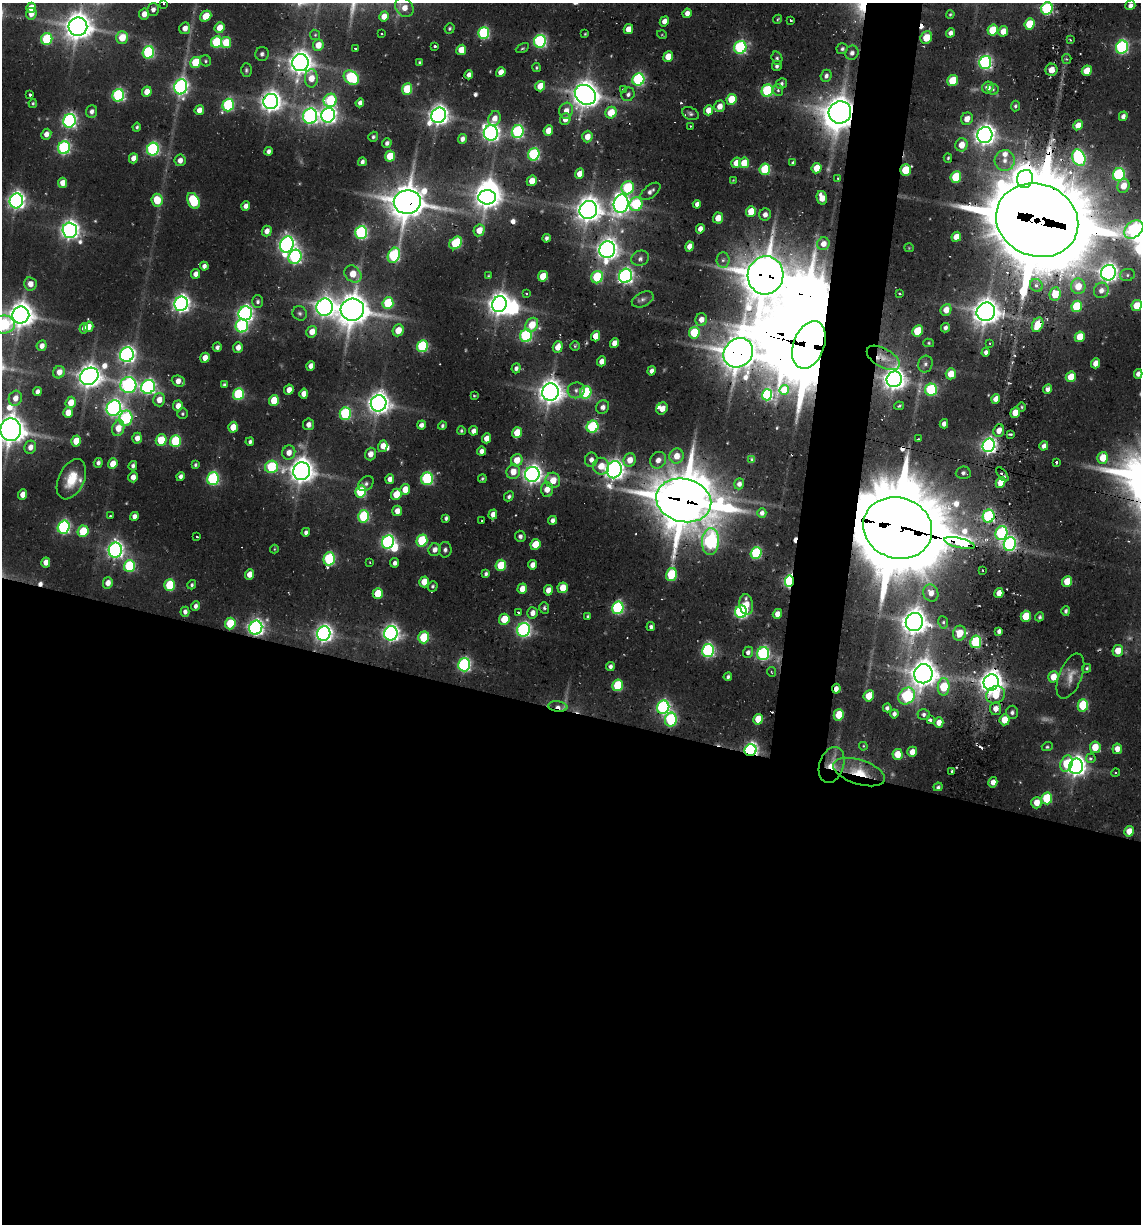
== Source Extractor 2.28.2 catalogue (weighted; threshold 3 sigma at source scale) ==
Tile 14 of 4 x 4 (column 2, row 4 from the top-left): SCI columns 1389-2527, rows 94-1315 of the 5093 x 4982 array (HDU 1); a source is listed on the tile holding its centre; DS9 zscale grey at full resolution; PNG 1143 x 1226 px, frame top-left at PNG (2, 3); each listed source drawn as its Kron ellipse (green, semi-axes under 4 px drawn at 4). Shown black and unused: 45% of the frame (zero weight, under 2 of 3 exposures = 7% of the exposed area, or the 3 px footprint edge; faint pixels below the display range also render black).
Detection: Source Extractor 2.28.2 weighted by HDU 2 'WHT'; one run over the whole footprint, this tile lists its part. Background 0.101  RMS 0.01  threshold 0.047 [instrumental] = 3 sigma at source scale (4.5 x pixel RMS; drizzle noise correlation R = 1.50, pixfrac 1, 0.05/0.05 arcsec/px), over >= 5 px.
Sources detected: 515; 5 too faint to see at this stretch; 13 inside a brighter object's white glare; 13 cosmic-ray / hot-pixel residue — neither listed nor drawn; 5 inside a brighter listed object's ellipse — not listed separately; the other 479 listed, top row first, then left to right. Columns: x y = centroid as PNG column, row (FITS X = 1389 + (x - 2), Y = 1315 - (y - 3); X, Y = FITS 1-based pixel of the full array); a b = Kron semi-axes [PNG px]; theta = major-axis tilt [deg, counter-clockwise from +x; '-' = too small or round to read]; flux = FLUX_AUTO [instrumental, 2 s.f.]
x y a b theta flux
163 3 2 2 - 0.93
1130 5 5 4 - 4.6
404 7 10 8 -50 12
31 8 5 4 - 15
153 9 6 5 - 4.7
1047 9 6 5 - 150
687 13 5 4 - 6.4
31 14 6 5 - 10
144 14 5 5 - 9.6
950 14 4 3 - 1.4
206 16 6 5 - 24
384 16 5 4 - 10
778 19 5 3 - 1.2
791 20 3 2 - 1.3
664 21 5 4 - 8
1029 24 5 5 - 36
78 27 9 9 - 1500
185 28 6 5 - 9.2
220 28 5 5 - 15
450 28 5 5 - 1.6
628 29 5 4 - 15
993 30 5 5 - 41
1003 31 5 5 - 13
484 33 6 5 - 130
950 33 5 4 - 4.2
382 34 2 2 - 0.81
585 34 3 3 - 1
315 35 5 4 - 1.5
662 35 5 3 - 0.9
122 38 6 5 - 23
926 38 6 5 - 22
47 39 6 5 - 86
1070 40 4 3 - 1.5
540 41 6 6 - 200
217 42 6 5 - 83
226 42 5 5 - 28
318 45 6 5 - 16
435 46 3 3 - 3
740 47 6 6 - 170
1122 47 7 6 - 200
355 48 3 3 - 1.3
522 48 7 4 28 1.6
842 49 6 5 - 2.5
461 50 5 5 - 22
148 52 6 5 - 150
852 53 7 6 - 4.4
262 54 7 6 - 3.3
668 57 5 5 - 19
777 58 7 5 -73 2.5
1067 59 5 4 - 1.5
206 61 6 5 - 1.8
195 62 6 5 - 41
420 62 3 3 - 1.7
985 62 6 6 - 230
300 63 8 8 - 1100
777 66 5 5 - 2.7
536 68 4 4 - 1.5
246 70 7 5 90 2.2
1051 70 6 6 - 13
1087 71 5 5 - 19
501 72 5 4 - 9.6
469 75 4 4 - 5.6
826 76 6 5 - 4.6
311 78 9 6 -90 17
351 78 8 6 -39 110
638 80 6 6 - 170
953 81 6 5 - 37
781 84 5 5 - 2.8
540 86 5 5 - 17
181 87 8 6 77 340
988 87 6 5 - 8.2
407 89 5 5 - 48
993 89 5 5 - 1.7
623 90 3 3 - 3.2
778 90 6 5 - 2.2
767 91 6 5 - 130
147 92 5 4 - 16
628 94 7 6 - 3.8
30 95 4 3 - 2.6
118 95 6 6 - 170
585 95 11 9 -37 1600
731 99 5 5 - 37
330 100 7 6 - 82
271 102 8 7 - 810
33 103 4 4 - 1.4
360 103 4 4 - 5.2
228 105 6 5 - 130
720 106 6 5 - 10
1015 106 5 4 - 2.2
199 110 5 4 - 8.6
709 110 5 4 - 15
92 111 6 5 - 4.6
566 111 8 6 73 10
840 112 11 11 - 2000
611 113 6 5 - 27
690 114 9 6 -26 2.7
328 115 7 7 - 470
439 115 8 7 - 740
310 116 7 7 - 330
1123 116 5 4 - 4.5
494 118 8 6 67 10
565 119 6 5 - 8.7
967 119 6 6 - 10
69 121 7 6 - 290
1078 125 5 4 - 9.8
691 126 3 3 - 1.2
137 127 4 3 - 1.7
548 130 5 4 - 16
518 132 6 6 - 170
491 133 7 7 - 480
46 134 5 5 - 7.9
985 135 8 7 - 800
373 137 5 4 - 2.2
587 137 6 5 - 11
462 139 5 4 - 5.2
387 143 5 4 - 3.5
961 145 6 6 - 15
64 148 6 6 - 190
153 149 6 6 - 190
268 151 4 4 - 4.2
534 154 6 5 - 140
390 156 5 5 - 27
133 158 5 4 - 8.1
948 158 4 3 - 1.5
1079 158 8 6 -69 170
180 160 6 5 - 6.9
1005 160 10 10 - 10
362 162 4 4 - 3.5
736 163 5 5 - 13
744 163 5 5 - 21
793 163 4 3 - 1.8
817 168 5 5 - 24
765 169 6 5 - 61
905 170 6 5 - 35
579 174 5 4 - 11
1119 175 6 6 - 160
956 177 6 5 - 53
838 178 4 4 - 1.3
1025 179 9 8 - 990
733 180 4 4 - 0.8
532 181 5 5 - 14
63 183 5 4 - 12
1123 186 7 6 - 16
628 188 7 6 - 91
650 191 12 6 39 5.1
487 197 9 7 1 1000
822 198 7 5 -76 15
157 200 6 5 - 28
16 201 7 6 - 480
193 201 8 5 -64 75
407 202 13 12 - 2700
621 204 9 7 75 620
636 204 7 6 - 86
697 204 4 4 - 5
246 206 5 4 - 5.7
588 210 9 8 - 1300
751 211 5 5 - 21
765 214 6 6 - 5.1
718 218 5 5 - 15
1037 220 42 36 -22 16000
700 229 5 4 - 7.3
1134 229 11 7 40 160
70 230 7 7 - 610
479 230 6 5 - 15
267 231 5 5 - 8.2
361 232 6 6 - 200
956 237 5 4 - 13
547 238 4 4 - 3.6
456 243 7 5 44 73
823 244 6 6 - 9.6
287 245 8 6 72 440
690 246 5 4 - 11
909 248 5 4 - 1
607 249 8 7 - 850
394 255 8 5 68 140
295 257 7 6 - 200
640 258 9 7 19 4.5
723 260 7 6 - 4
204 266 4 4 - 4.8
1109 273 8 7 - 600
196 274 5 4 - 6.9
353 274 9 7 -45 21
765 275 19 18 - 3800
1127 275 7 6 - 3.1
489 276 4 3 - 1.1
543 276 5 5 - 27
626 276 7 6 - 330
597 277 6 5 - 71
30 284 6 6 - 9.7
1036 285 7 6 - 4.3
1078 286 8 7 - 17
1101 290 8 7 - 6.9
526 293 3 2 - 1.3
900 294 4 3 - 1.5
1055 294 7 5 82 22
643 299 11 7 25 4.7
258 301 6 5 - 2.9
388 303 6 5 - 59
181 304 7 6 - 510
499 304 8 7 - 1000
1077 306 6 5 - 54
1137 306 5 5 - 24
325 307 8 8 - 610
352 310 12 11 - 2200
946 310 6 5 - 14
986 312 9 9 - 1400
245 313 7 6 - 340
300 313 7 7 - 3
21 315 8 8 - 1400
701 319 6 6 - 9.5
3 324 12 9 8 120
532 325 7 6 - 25
1038 325 8 5 65 28
242 326 7 6 - 180
89 327 5 4 - 10
84 328 5 4 - 6
945 328 5 4 - 3.2
398 330 6 5 - 17
917 331 6 5 - 40
312 332 6 5 - 13
694 333 6 5 - 61
526 336 6 6 - 140
596 336 5 4 - 15
1080 337 5 5 - 23
615 343 5 4 - 12
929 343 5 4 - 1.4
990 343 4 3 - 1
809 345 25 15 69 8400
42 346 5 5 - 7.1
422 346 6 5 - 120
575 346 4 4 - 1.6
217 347 5 4 - 3
238 347 5 5 - 8.4
558 347 6 5 - 13
986 352 4 4 - 4.2
738 353 16 13 40 2500
127 355 7 6 - 400
205 358 5 4 - 11
883 358 18 9 -30 12
601 361 5 4 - 8.5
1095 363 5 4 - 10
925 364 8 7 - 4
311 366 5 4 - 7.6
516 368 5 4 - 4
652 371 5 4 - 5.6
59 372 6 5 - 10
951 374 5 5 - 17
1138 374 5 4 - 5.6
89 376 10 8 34 1100
1071 377 5 5 - 22
894 379 8 7 - 950
178 381 7 5 -22 9.2
128 385 8 8 - 270
224 385 4 3 - 1.9
148 387 7 6 - 290
1048 389 5 4 - 5.2
289 390 5 4 - 8.7
576 390 8 8 - 4.8
784 390 5 4 - 14
931 390 6 5 - 110
37 392 4 4 - 5
550 392 8 8 - 1200
586 392 6 5 - 81
238 394 6 5 - 99
304 394 5 4 - 9.6
767 395 5 5 - 120
474 396 3 3 - 1.1
15 398 7 6 - 8.6
996 399 5 4 - 10
159 400 7 6 - 12
274 400 5 5 - 30
71 402 6 5 - 16
379 403 8 7 - 960
178 406 5 5 - 11
899 406 5 3 - 1.4
603 407 7 6 - 5.4
1022 407 4 3 - 1.2
114 408 8 7 - 390
662 409 6 5 - 9.1
68 412 5 4 - 15
1015 413 5 4 - 17
182 414 5 5 - 1.8
345 414 6 5 - 130
126 418 8 6 75 110
308 424 6 5 - 5.2
944 424 4 4 - 5.4
421 425 5 4 - 5.2
442 425 4 4 - 2
233 427 5 5 - 18
592 427 6 6 - 110
118 428 8 6 72 16
11 430 11 10 - 1800
999 430 6 5 - 9.2
461 431 4 4 - 1.6
473 431 5 4 - 6.5
517 433 5 5 - 25
1010 434 4 2 - 2.1
137 438 5 5 - 8.2
487 438 5 4 - 11
918 439 3 3 - 0.98
161 440 6 5 - 39
76 441 5 5 - 21
175 441 6 5 - 71
250 442 4 3 - 3
989 445 7 6 - 400
383 446 6 4 74 10
1044 446 5 4 - 4.9
30 447 7 5 68 7
481 451 4 4 - 5.7
289 453 7 6 - 9.6
370 454 6 5 - 8.5
677 456 7 7 - 15
1103 458 6 5 - 24
517 460 6 5 - 16
591 460 7 6 - 6.2
630 460 7 6 - 13
658 460 9 7 50 8.3
752 460 3 2 - 1.2
1056 462 3 3 - 3.5
98 463 5 4 - 3.7
113 464 5 4 - 17
195 465 4 4 - 2
133 466 5 4 - 3.3
601 466 8 8 - 17
271 467 6 6 - 73
614 470 8 7 - 720
302 471 9 8 - 1300
513 472 7 6 - 14
963 473 7 6 - 3.5
532 474 7 7 - 620
1002 474 8 3 -52 3.6
180 476 4 4 - 4.3
133 477 5 4 - 6.1
71 479 21 13 65 25
213 479 6 5 - 160
390 479 5 4 - 7.2
427 479 6 5 - 140
482 479 4 3 - 1.6
553 480 8 7 - 17
1001 482 6 4 62 18
366 484 8 6 43 3.3
739 484 5 5 - 4.4
405 489 5 5 - 15
547 489 7 6 - 14
361 492 6 5 - 72
396 494 5 5 - 22
23 495 5 4 - 12
509 496 5 4 - 2.6
684 500 28 21 -14 5100
397 511 5 4 - 9
762 513 4 4 - 4.4
493 514 5 4 - 8.4
110 516 3 2 - 1.1
134 516 4 4 - 5.6
364 516 6 5 - 99
989 516 6 6 - 160
446 518 4 4 - 2.9
552 520 4 4 - 4.8
482 521 3 2 - 1
64 527 6 6 - 210
898 528 35 30 -19 17000
83 531 6 5 - 44
306 532 4 4 - 3.3
1001 533 7 6 - 160
197 536 3 2 - 1.8
520 536 6 5 - 3.1
422 541 6 5 - 69
710 541 13 8 85 250
388 542 7 5 65 250
959 543 16 5 -13 770
535 544 5 5 - 23
1010 544 7 6 - 240
274 549 4 4 - 0.96
115 550 7 6 - 430
435 550 6 6 - 6.6
445 550 8 6 88 3.1
756 553 6 5 - 100
329 559 7 5 76 120
46 562 5 4 - 11
370 562 3 2 - 0.66
395 563 5 4 - 3.5
501 565 6 5 - 38
532 565 5 4 - 7.5
129 566 6 5 - 110
982 570 2 2 - 0.96
249 574 5 4 - 9.8
486 574 4 3 - 2.6
671 574 7 5 77 62
789 581 6 4 87 230
424 582 5 5 - 18
1067 582 5 5 - 27
108 583 5 5 - 9.4
170 585 6 5 - 56
192 585 5 4 - 2
433 586 5 5 - 2.1
563 588 5 5 - 20
522 589 5 4 - 15
548 590 5 4 - 9.9
931 593 9 7 -66 9.4
999 593 5 4 - 12
378 594 5 5 - 29
746 604 10 6 -83 15
196 606 5 4 - 3.5
544 608 6 5 - 2.3
618 608 6 5 - 150
1066 611 5 4 - 2.2
185 612 5 4 - 4
518 612 3 2 - 1.6
741 612 6 6 - 210
532 613 5 5 - 7.4
777 614 5 4 - 8.4
588 616 3 3 - 1.3
1026 616 6 5 - 28
1039 617 5 4 - 2
504 619 5 5 - 29
914 622 9 8 - 1300
943 622 6 5 - 2.1
230 623 6 5 - 44
651 627 4 4 - 3
256 628 7 6 - 390
524 630 7 6 - 270
999 631 4 4 - 3.8
391 633 7 6 - 460
959 633 7 6 - 19
324 634 7 6 - 500
424 637 6 5 - 57
976 642 6 5 - 120
708 650 6 6 - 200
1118 651 6 5 - 15
748 652 6 5 - 4.4
763 654 6 6 - 190
464 665 6 6 - 230
610 666 4 4 - 3.8
1087 668 5 4 - 1.7
772 672 5 3 - 0.98
923 674 9 9 - 1500
1070 676 24 11 67 14
728 677 4 4 - 2.5
1053 677 5 5 - 18
991 682 8 7 - 1100
617 685 6 5 - 57
944 687 9 6 86 52
836 689 5 3 - 7.1
996 695 10 8 33 24
869 696 6 5 - 19
907 696 9 7 47 110
1083 705 6 5 - 65
558 707 10 5 -6 6.7
663 707 7 6 - 250
887 708 4 4 - 2.7
996 709 6 5 - 9.6
1012 712 6 6 - 3.6
894 714 4 4 - 3.8
924 714 6 5 - 2.9
839 715 5 5 - 33
671 719 7 6 - 120
758 719 5 5 - 23
930 720 4 3 - 3.8
1005 720 5 5 - 20
939 723 5 4 - 10
863 746 4 3 - 0.95
1047 746 5 4 - 1.8
1095 747 5 5 - 23
1117 749 5 5 - 9
751 750 6 5 - 320
912 752 5 4 - 10
898 754 5 5 - 20
1091 758 5 4 - 4.3
1066 764 8 6 70 36
832 765 18 12 71 23
1076 766 8 7 - 710
952 771 3 2 - 1.3
859 772 27 12 -18 33
1116 773 4 3 - 1.2
993 782 5 4 - 7.5
938 787 4 3 - 2.2
1047 798 6 5 - 58
1036 803 6 5 - 15
1129 831 5 5 - 14
Overlapping masked pixels (flux is a lower limit): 28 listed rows (the first 20) at x y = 300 63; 638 80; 585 95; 840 112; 905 170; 407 202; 1037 220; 607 249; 765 275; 809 345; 738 353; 989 445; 532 474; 1002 474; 684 500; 989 516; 898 528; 959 543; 789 581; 931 593
Isophote crosses this tile's border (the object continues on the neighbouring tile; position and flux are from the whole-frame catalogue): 6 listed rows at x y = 163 3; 404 7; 1047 9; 1134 229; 3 324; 11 430